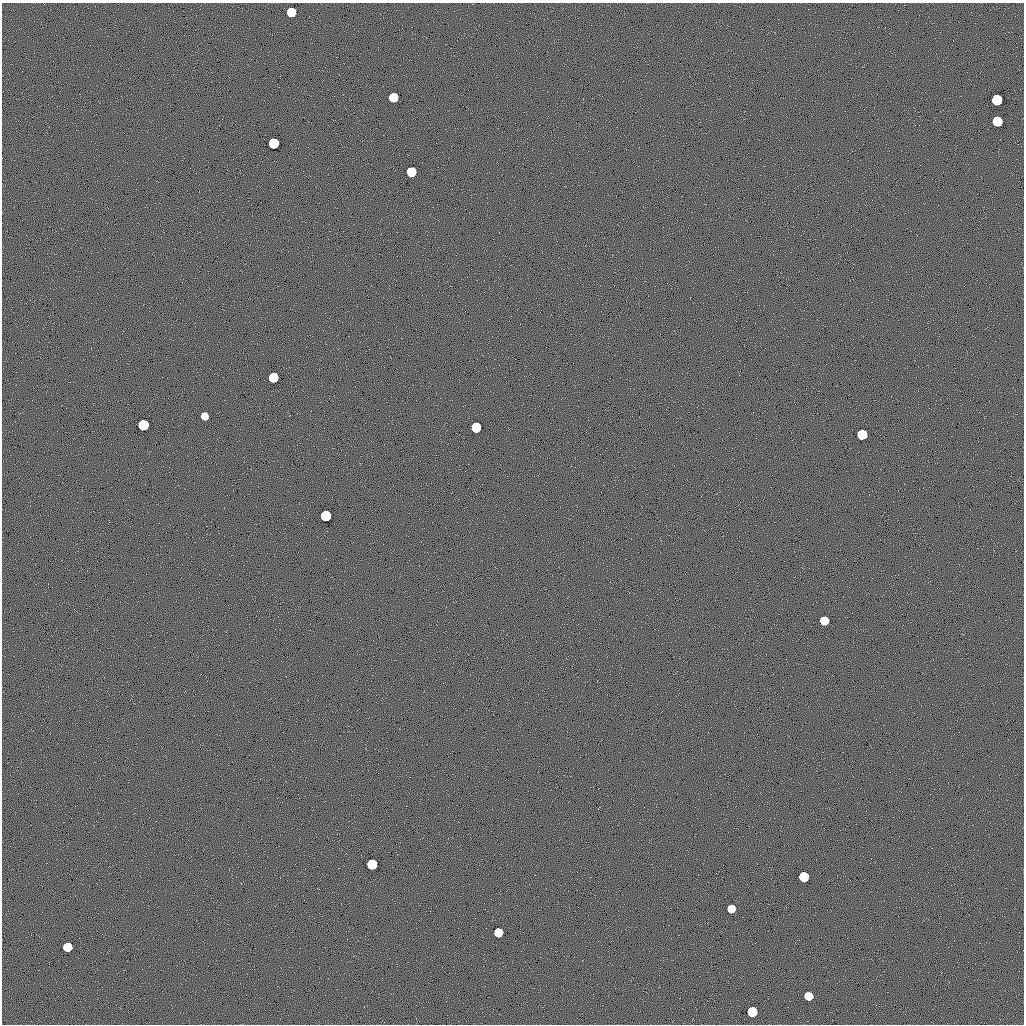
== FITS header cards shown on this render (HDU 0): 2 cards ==
NAXIS1  =                 1022 / length of data axis 1
NAXIS2  =                 1022 / length of data axis 2

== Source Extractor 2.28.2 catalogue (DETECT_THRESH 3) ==
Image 1022 x 1022 px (HDU 0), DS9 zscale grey, 1 PNG px = 1 image px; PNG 1026 x 1026 px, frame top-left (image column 1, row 1022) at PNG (2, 3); no overlay
Background 0.498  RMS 7.5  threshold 22.5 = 3 sigma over >= 5 px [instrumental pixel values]
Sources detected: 20; all 20 listed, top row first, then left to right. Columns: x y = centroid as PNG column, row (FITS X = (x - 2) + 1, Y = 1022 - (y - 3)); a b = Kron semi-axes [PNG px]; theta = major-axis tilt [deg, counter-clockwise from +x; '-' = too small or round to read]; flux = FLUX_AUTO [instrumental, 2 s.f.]
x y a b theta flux
291 12 6 6 - 58000
393 97 6 6 - 58000
997 100 6 6 - 170000
997 121 6 6 - 87000
274 143 6 6 - 150000
411 172 6 6 - 80000
273 377 6 6 - 71000
204 416 6 5 - 14000
143 425 6 6 - 150000
476 427 6 6 - 95000
862 434 6 6 - 97000
326 516 6 6 - 180000
824 620 6 6 - 27000
372 864 6 6 - 120000
804 877 6 6 - 94000
731 909 6 6 - 25000
498 932 6 6 - 35000
67 947 6 6 - 49000
808 996 6 6 - 28000
752 1012 6 6 - 98000